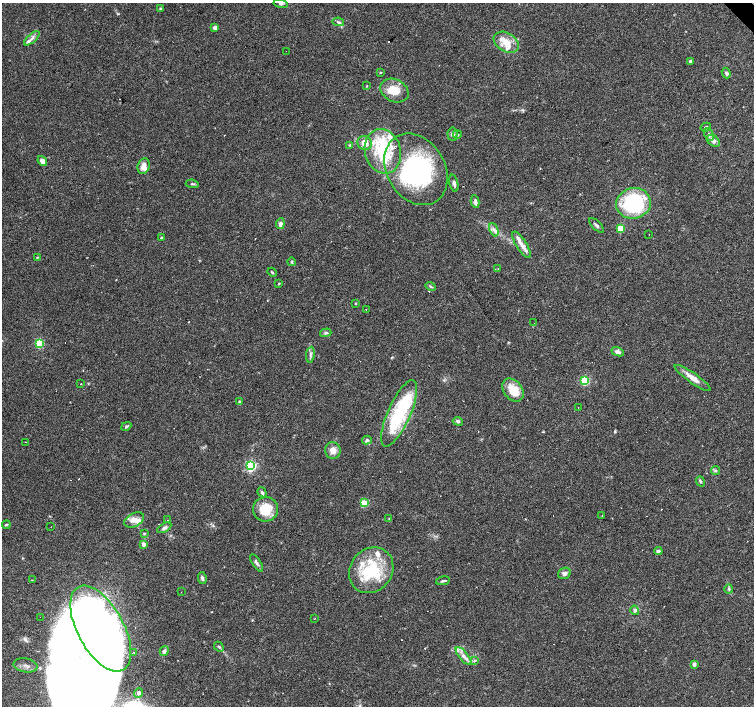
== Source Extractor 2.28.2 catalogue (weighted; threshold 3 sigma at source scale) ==
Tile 10 of 4 x 4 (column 2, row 3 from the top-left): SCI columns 1505-3007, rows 1617-3024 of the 6014 x 5983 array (HDU 1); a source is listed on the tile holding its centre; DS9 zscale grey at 2 x 2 block average (1 PNG px = mean of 2 x 2 image px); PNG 756 x 708 px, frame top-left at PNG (2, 3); each listed source drawn as its Kron ellipse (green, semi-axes under 4 px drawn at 4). Shown black and unused: <1% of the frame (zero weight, under 2 of 3 exposures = <1% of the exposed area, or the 3 px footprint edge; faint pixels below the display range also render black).
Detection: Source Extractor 2.28.2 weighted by HDU 2 'WHT'; one run over the whole footprint, this tile lists its part. Background 0.074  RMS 0.0064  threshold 0.0287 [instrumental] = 3 sigma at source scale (4.5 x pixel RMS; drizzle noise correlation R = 1.50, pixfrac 1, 0.0396/0.0396 arcsec/px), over >= 5 px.
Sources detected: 133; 10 inside a brighter object's white glare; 15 cosmic-ray / hot-pixel residue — neither listed nor drawn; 13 inside a brighter listed object's ellipse — not listed separately; the other 95 listed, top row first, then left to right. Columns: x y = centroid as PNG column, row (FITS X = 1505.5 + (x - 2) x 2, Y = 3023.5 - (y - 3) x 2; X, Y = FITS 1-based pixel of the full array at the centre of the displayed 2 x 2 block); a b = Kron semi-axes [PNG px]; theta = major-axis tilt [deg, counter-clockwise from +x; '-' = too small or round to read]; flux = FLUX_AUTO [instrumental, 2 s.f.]
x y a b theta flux
281 4 7 3 -13 2.8
160 9 3 3 - 1.4
338 22 6 3 -11 2.1
215 27 3 2 - 13
32 38 10 3 42 4.3
506 42 13 9 -31 19
286 51 2 2 - 0.67
690 61 3 3 - 2.3
380 72 3 2 - 1
726 73 5 3 - 2.7
367 86 2 2 - 0.85
394 90 15 11 -27 23
706 127 5 2 - 2.1
452 134 7 5 -85 4
457 134 4 3 - 2.1
709 134 7 4 -62 4.3
713 141 7 5 -36 7.2
365 143 7 6 - 18
350 145 4 3 - 1.5
383 151 22 18 -74 61
42 161 5 3 - 11
144 166 8 6 74 10
416 169 38 29 -59 200
454 183 9 3 -77 4.1
192 184 7 2 -6 1.9
475 202 6 4 -79 5.2
633 203 17 15 16 160
280 224 5 4 - 5.1
597 225 9 3 -45 3.7
620 228 3 3 - 39
494 230 7 3 -68 3.8
649 234 2 2 - 1.4
161 237 4 3 - 1.4
522 245 15 5 -58 11
37 257 3 2 - 1.1
291 262 4 3 - 2
498 269 3 2 - 0.59
272 272 5 2 - 1.4
279 283 3 2 - 1.2
431 287 5 2 - 2
356 303 3 2 - 0.94
366 309 2 2 - 2.5
534 323 2 2 - 0.47
326 333 6 3 17 2.3
40 343 3 3 - 85
618 352 6 4 -21 5.1
310 355 8 2 83 2.5
693 378 22 5 -35 14
585 381 3 3 - 84
81 384 2 2 - 0.8
513 390 13 9 -52 31
239 402 3 3 - 1.9
578 408 2 2 - 1
399 413 36 11 66 110
458 421 5 4 - 3.2
126 426 5 3 - 2.1
367 440 5 4 - 2.5
25 442 2 2 - 0.94
333 450 8 7 - 11
251 466 4 3 - 160
716 471 5 3 - 2.5
700 481 5 3 - 2.5
262 492 5 3 - 3.3
364 503 3 3 - 49
265 509 12 12 - 35
602 516 2 2 - 0.6
389 519 3 2 - 0.98
134 520 10 6 28 10
167 520 2 2 - 5.8
6 525 4 3 - 1.8
51 527 2 2 - 1.5
164 528 8 4 31 4.4
144 533 3 3 - 1.5
143 544 3 2 - 11
658 551 4 4 - 3.5
257 563 10 3 -56 4
371 570 24 21 53 86
564 573 6 5 - 5.2
202 578 6 4 -82 3.1
32 580 2 2 - 0.88
443 581 7 3 12 2.6
729 589 4 3 - 1.8
181 592 2 2 - 0.66
635 610 5 4 - 2.5
40 617 2 2 - 0.9
315 618 2 2 - 0.6
101 629 47 23 -61 1100
219 647 5 3 - 2.2
164 651 5 4 - 3.5
134 652 2 2 - 3
464 656 11 4 -51 8.4
475 661 4 3 - 1.8
694 664 4 4 - 3.9
26 665 12 7 -10 16
139 693 4 4 - 8.9
Diffuse or blended objects may show on this block-average render without a row.